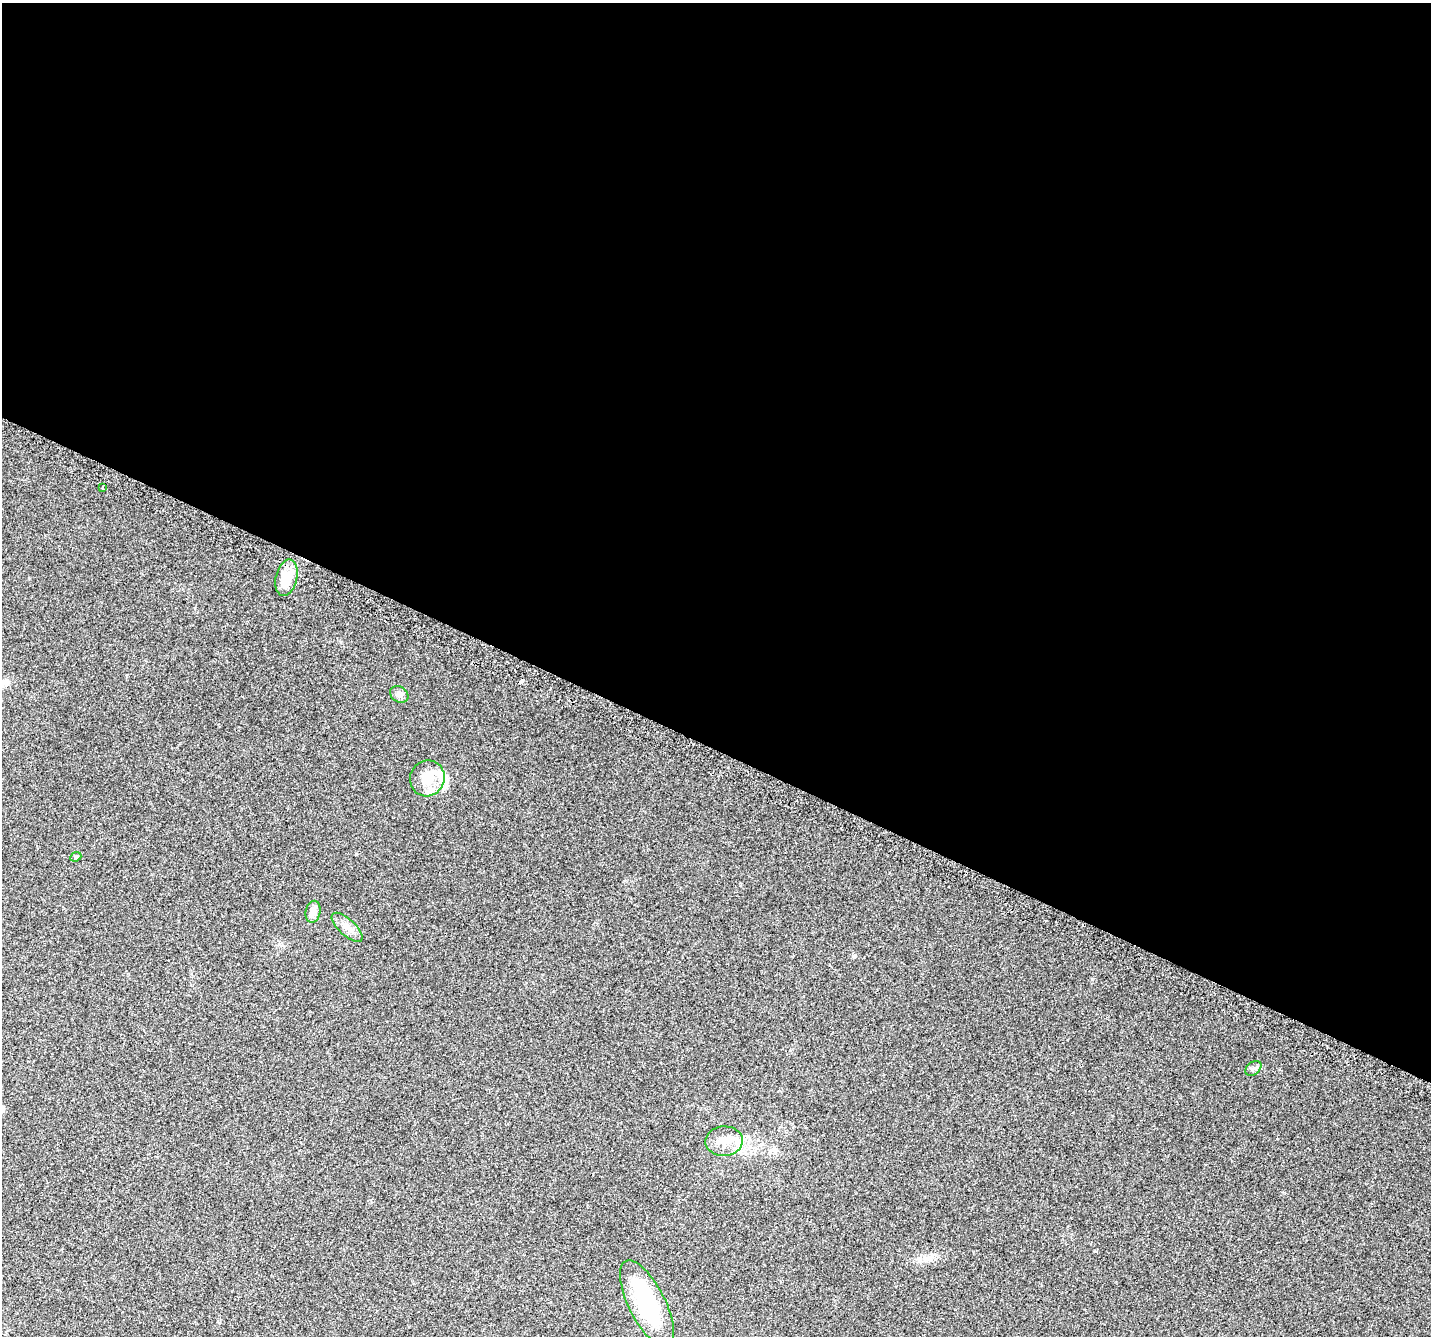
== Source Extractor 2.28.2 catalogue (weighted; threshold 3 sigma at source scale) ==
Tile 3 of 4 x 4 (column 3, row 1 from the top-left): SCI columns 2896-4324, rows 4335-5668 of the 5852 x 5960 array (HDU 1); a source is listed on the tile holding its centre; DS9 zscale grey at full resolution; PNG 1433 x 1338 px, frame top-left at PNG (2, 3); each listed source drawn as its Kron ellipse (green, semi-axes under 4 px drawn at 4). Shown black and unused: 56% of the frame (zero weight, under 2 of 3 exposures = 3% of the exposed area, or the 3 px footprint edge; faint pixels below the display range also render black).
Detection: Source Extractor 2.28.2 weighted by HDU 2 'WHT'; one run over the whole footprint, this tile lists its part. Background 0.0996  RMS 0.0087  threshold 0.0393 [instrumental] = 3 sigma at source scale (4.5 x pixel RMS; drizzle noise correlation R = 1.50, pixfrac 1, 0.0396/0.0396 arcsec/px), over >= 5 px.
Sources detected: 13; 1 inside a brighter object's white glare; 2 cosmic-ray / hot-pixel residue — neither listed nor drawn; the other 10 listed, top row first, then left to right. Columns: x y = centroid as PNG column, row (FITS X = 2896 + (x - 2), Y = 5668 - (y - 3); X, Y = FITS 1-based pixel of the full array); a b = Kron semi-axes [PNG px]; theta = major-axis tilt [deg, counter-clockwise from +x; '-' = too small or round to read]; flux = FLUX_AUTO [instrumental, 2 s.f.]
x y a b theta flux
102 488 3 2 - 1.6
286 578 18 10 76 21
399 694 10 7 -35 3
427 778 18 17 - 18
76 857 6 4 23 1.2
313 912 11 7 78 7.3
347 927 19 8 -42 6.9
1253 1068 9 6 40 2.5
724 1141 18 14 2 13
647 1303 48 18 -63 78